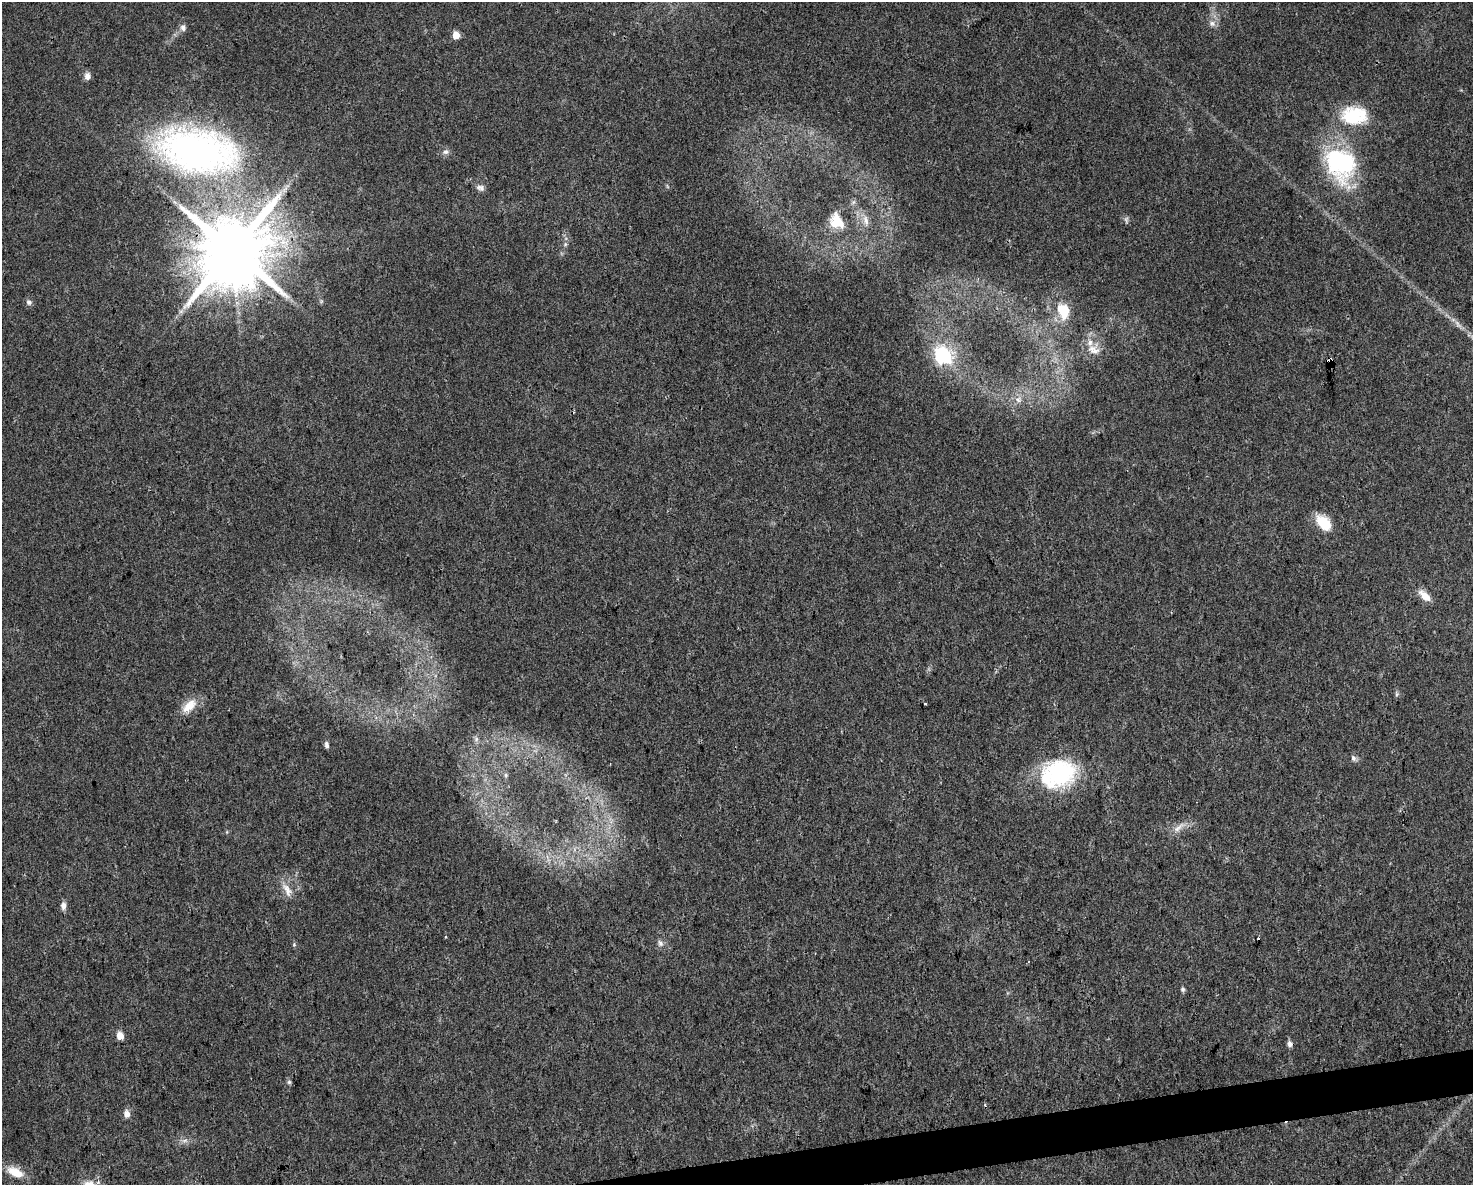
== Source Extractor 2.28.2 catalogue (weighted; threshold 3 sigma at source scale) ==
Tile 5 of 3 x 4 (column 2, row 2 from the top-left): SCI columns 1536-3006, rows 2367-3549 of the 4497 x 4732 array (HDU 1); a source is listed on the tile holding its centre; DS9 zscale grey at full resolution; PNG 1475 x 1187 px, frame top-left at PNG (2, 2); no overlay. Shown black and unused: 2% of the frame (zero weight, under 3 of 4 exposures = <1% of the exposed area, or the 3 px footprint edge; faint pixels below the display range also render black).
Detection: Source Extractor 2.28.2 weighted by HDU 2 'WHT'; one run over the whole footprint, this tile lists its part. Background 0.0311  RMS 0.0039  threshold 0.0175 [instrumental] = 3 sigma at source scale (4.5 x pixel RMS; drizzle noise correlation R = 1.50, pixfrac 1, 0.0396/0.0396 arcsec/px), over >= 5 px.
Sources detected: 46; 1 too faint to see at this stretch — not listed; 1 inside a brighter listed object's ellipse — not listed separately; the other 44 listed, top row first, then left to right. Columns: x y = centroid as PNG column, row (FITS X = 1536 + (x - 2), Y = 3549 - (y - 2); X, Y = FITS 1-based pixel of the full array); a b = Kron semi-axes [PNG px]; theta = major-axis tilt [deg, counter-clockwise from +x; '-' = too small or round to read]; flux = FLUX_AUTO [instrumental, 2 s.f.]
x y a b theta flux
1212 23 9 8 - 1.8
183 27 9 8 - 1.6
456 35 5 5 - 6.7
87 76 8 7 - 2.1
1354 116 26 18 1 22
197 151 104 54 -11 150
445 152 9 7 6 1.4
1340 164 40 33 -58 44
480 188 12 7 -20 1.6
866 220 14 6 -74 2.2
837 221 14 11 -57 8.7
565 244 5 5 - 0.65
233 250 19 17 73 4600
29 302 8 7 - 1.2
1063 310 9 6 -76 20
181 311 7 4 18 0.87
1458 324 12 5 -66 1.4
1094 350 19 12 -20 4.9
943 356 7 7 - 97
1330 361 6 4 -51 8.9
1018 400 8 7 - 1.4
1324 523 20 12 -46 9.3
1425 596 16 8 -43 4.2
1396 694 8 4 -82 0.71
925 703 3 3 - 0.77
189 706 24 12 43 5.9
476 739 7 6 - 1
326 745 8 5 -77 1
1353 758 9 6 -63 1.1
1058 774 42 31 17 42
506 775 6 5 - 0.68
1178 827 21 6 42 3
287 890 22 9 -63 4
63 906 9 6 89 1.8
1258 938 3 2 - 0.56
660 943 9 7 -55 1.4
1183 989 6 5 - 0.86
120 1035 5 5 - 6
1290 1044 7 6 - 1.5
289 1082 6 5 - 0.76
985 1105 4 3 - 0.41
127 1114 8 7 - 2.5
185 1140 9 4 19 1.1
15 1172 21 10 -24 6.3
Overlapping masked pixels (flux is a lower limit): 2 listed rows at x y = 233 250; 1330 361